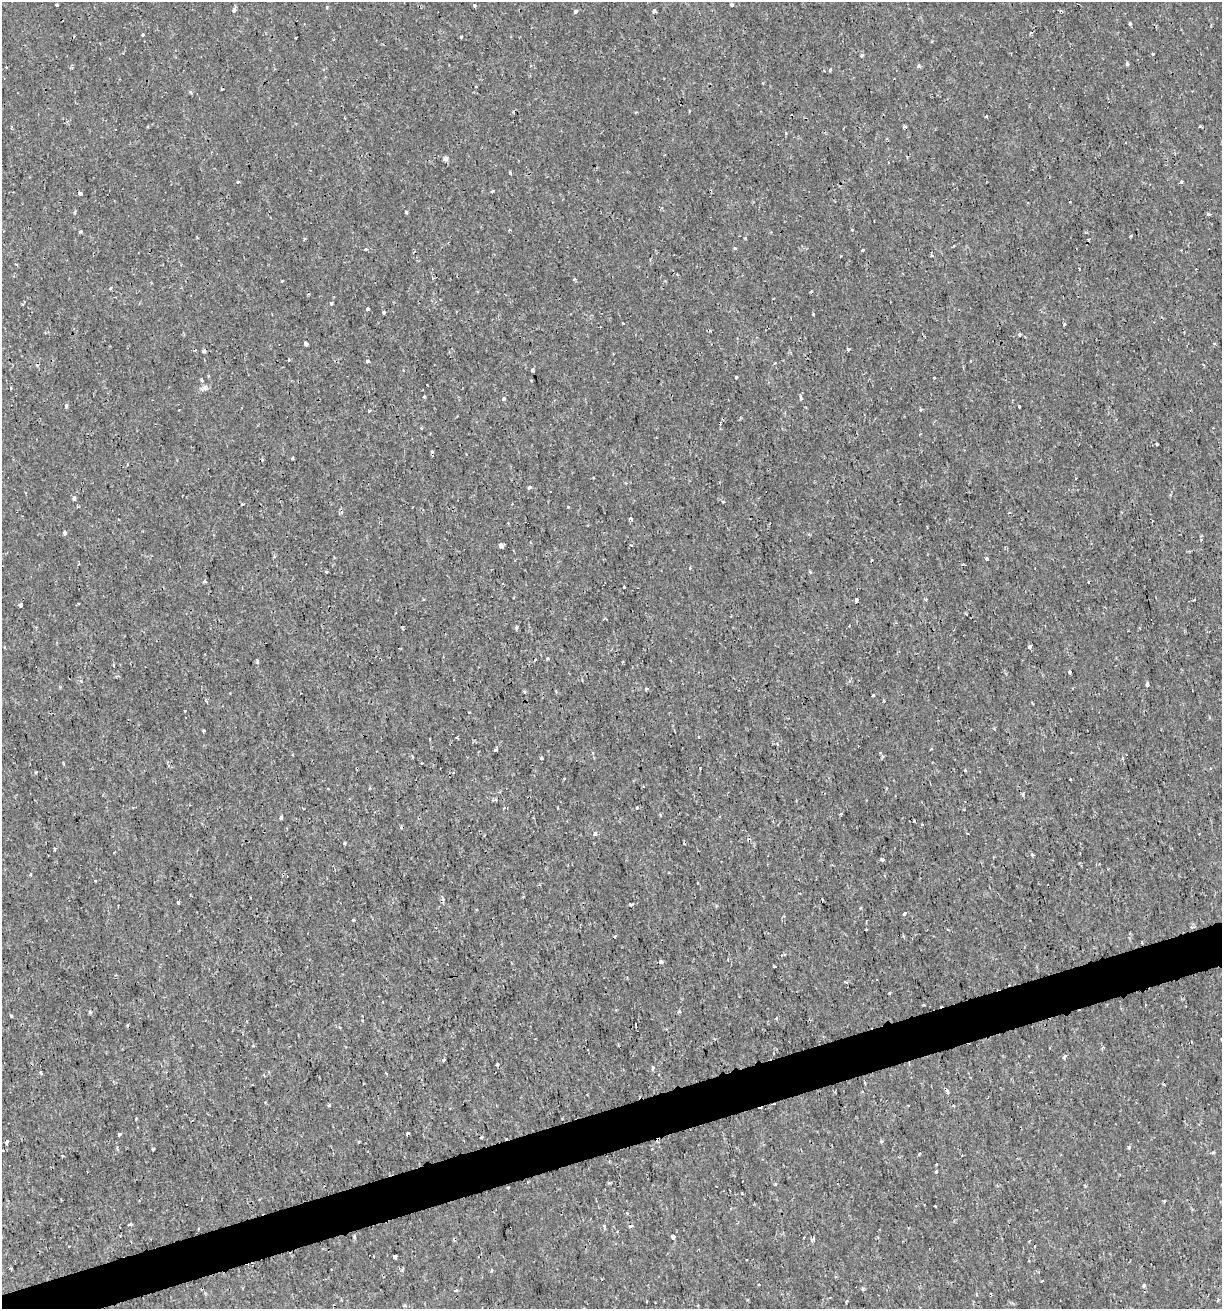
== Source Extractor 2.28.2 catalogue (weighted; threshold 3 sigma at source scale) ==
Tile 7 of 4 x 4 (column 3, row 2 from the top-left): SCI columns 2495-3714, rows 2619-3925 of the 5039 x 5235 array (HDU 1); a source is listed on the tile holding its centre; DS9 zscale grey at full resolution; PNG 1224 x 1311 px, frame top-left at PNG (2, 2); no overlay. Shown black and unused: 3% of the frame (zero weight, under 2 of 3 exposures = <1% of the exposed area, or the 3 px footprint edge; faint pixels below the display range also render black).
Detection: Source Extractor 2.28.2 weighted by HDU 2 'WHT'; one run over the whole footprint, this tile lists its part. Background 7.19e-04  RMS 0.0012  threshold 0.00523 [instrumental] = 3 sigma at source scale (4.5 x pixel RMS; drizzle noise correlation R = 1.50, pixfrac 1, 0.0396/0.0396 arcsec/px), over >= 5 px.
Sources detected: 218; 29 cosmic-ray / hot-pixel residue — not listed; the other 189 listed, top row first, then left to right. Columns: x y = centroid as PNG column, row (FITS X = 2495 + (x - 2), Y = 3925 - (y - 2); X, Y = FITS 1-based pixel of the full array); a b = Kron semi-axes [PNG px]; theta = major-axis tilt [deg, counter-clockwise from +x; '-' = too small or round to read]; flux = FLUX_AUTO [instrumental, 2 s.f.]
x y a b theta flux
732 4 3 3 - 0.22
57 5 3 3 - 0.38
474 5 3 3 - 0.38
327 7 4 4 - 0.17
234 10 5 4 - 0.33
654 11 4 3 - 0.39
575 12 4 3 - 0.45
1130 23 3 3 - 0.25
143 35 3 3 - 0.25
461 37 3 3 - 0.15
932 41 3 3 - 0.091
1152 54 3 2 - 0.17
861 56 4 4 - 0.15
919 66 4 4 - 0.32
6 67 2 2 - 0.11
830 70 3 3 - 0.28
190 92 5 4 - 0.19
636 112 3 3 - 0.12
986 117 3 3 - 0.44
446 158 4 4 - 1.1
510 173 3 3 - 0.22
238 182 4 3 - 0.11
1181 182 4 4 - 0.17
492 191 4 3 - 0.15
80 193 4 3 - 1.1
75 212 4 3 - 0.18
406 212 3 3 - 0.25
1208 214 4 3 - 0.27
80 232 3 3 - 0.36
1131 236 3 3 - 0.12
197 237 3 3 - 0.13
304 239 3 3 - 0.15
735 248 4 4 - 0.16
366 249 4 3 - 0.16
863 250 3 3 - 0.33
16 264 4 2 - 0.11
282 281 3 2 - 0.11
110 288 5 3 - 0.13
811 291 3 3 - 0.14
331 303 3 3 - 0.33
367 309 3 3 - 0.36
383 313 3 3 - 0.22
813 314 3 3 - 0.13
1064 324 3 3 - 0.19
1019 335 5 4 - 0.19
306 343 4 4 - 0.47
1215 343 3 3 - 0.23
848 349 4 3 - 0.61
204 351 4 3 - 0.46
367 361 3 3 - 0.43
532 370 4 3 - 0.23
736 377 3 3 - 0.38
934 377 2 2 - 0.095
202 380 5 3 - 0.28
427 385 2 2 - 0.096
11 388 3 2 - 0.11
204 388 10 7 35 0.4
424 397 4 3 - 0.11
801 397 7 3 -73 0.2
504 399 4 3 - 0.32
66 405 4 3 - 0.34
1019 406 3 3 - 0.19
921 409 4 3 - 0.14
369 411 3 3 - 0.21
1157 444 3 3 - 0.31
293 458 3 3 - 0.24
593 477 3 2 - 0.12
529 487 5 3 - 0.3
74 498 5 4 - 0.28
723 502 4 4 - 0.2
242 504 3 3 - 0.17
77 507 3 3 - 0.13
568 507 3 3 - 0.15
1009 513 3 2 - 0.083
631 519 5 3 - 0.23
65 533 3 3 - 0.68
809 534 4 4 - 0.14
1201 540 4 3 - 0.1
501 545 4 4 - 2.1
274 557 4 3 - 0.13
334 557 3 3 - 0.1
986 558 3 3 - 0.72
963 564 5 2 - 0.13
690 568 4 3 - 0.17
326 572 3 3 - 0.16
810 572 4 3 - 0.15
205 581 3 3 - 0.29
624 587 3 3 - 0.27
856 600 4 3 - 0.48
926 600 5 3 - 0.14
1194 600 3 2 - 0.14
20 605 3 3 - 1.6
516 628 4 3 - 0.23
1030 646 4 3 - 0.37
548 658 4 3 - 0.12
257 660 3 3 - 0.24
623 662 4 3 - 0.1
114 665 4 2 - 0.11
1070 672 4 3 - 0.28
81 681 5 3 - 0.13
1147 685 4 3 - 0.32
646 689 3 3 - 0.25
524 692 4 3 - 0.16
873 696 3 3 - 0.32
883 701 4 2 - 0.14
184 710 3 2 - 0.099
204 731 3 3 - 0.21
457 737 3 3 - 0.2
496 750 3 3 - 0.33
592 753 4 3 - 0.12
412 756 4 3 - 0.16
541 758 3 3 - 0.18
1122 758 5 3 - 0.13
1210 768 4 3 - 0.12
965 770 4 3 - 0.098
36 772 3 2 - 0.13
1023 794 4 3 - 0.24
504 808 4 3 - 0.18
637 808 3 3 - 0.22
841 814 3 3 - 0.25
281 817 4 3 - 0.32
914 821 3 2 - 0.13
922 825 4 3 - 0.099
595 833 7 4 47 0.24
344 843 3 3 - 0.46
55 849 4 3 - 0.14
1032 854 3 2 - 0.24
882 859 3 3 - 0.54
30 874 3 3 - 0.21
698 883 3 3 - 0.24
178 902 4 3 - 0.21
630 905 4 3 - 0.47
716 906 4 4 - 0.12
904 914 4 3 - 0.54
354 920 3 3 - 0.29
867 929 3 3 - 0.31
660 962 3 3 - 0.49
774 966 3 2 - 0.092
846 982 5 2 - 0.14
890 993 3 3 - 0.15
383 1002 3 3 - 0.097
923 1005 3 2 - 0.2
90 1012 4 4 - 0.22
680 1012 3 3 - 0.29
11 1016 4 3 - 0.15
776 1018 4 4 - 0.12
1065 1056 7 3 54 0.19
443 1060 3 3 - 0.2
497 1064 4 4 - 0.19
653 1068 5 4 - 0.2
865 1083 4 3 - 0.11
329 1105 3 3 - 0.18
953 1106 4 3 - 0.12
192 1120 3 2 - 0.1
407 1133 5 3 - 0.76
119 1135 3 3 - 0.51
481 1137 3 3 - 0.16
882 1141 4 4 - 0.17
6 1142 4 3 - 0.27
1129 1147 4 3 - 0.36
153 1149 3 3 - 0.2
1213 1153 4 4 - 0.21
919 1154 3 3 - 0.38
962 1155 3 2 - 0.085
63 1156 4 2 - 0.11
936 1171 3 3 - 0.18
609 1183 5 3 - 0.14
776 1184 3 3 - 0.15
508 1188 3 2 - 0.11
935 1206 3 2 - 0.11
627 1213 4 3 - 0.12
130 1224 5 4 - 0.15
199 1229 3 2 - 0.097
120 1236 3 3 - 0.092
673 1236 4 3 - 0.35
354 1237 5 3 - 0.2
812 1239 8 4 52 0.19
1029 1241 3 2 - 0.12
1035 1246 2 2 - 0.091
395 1257 4 3 - 0.65
10 1269 5 3 - 0.14
836 1277 4 3 - 0.11
1042 1281 4 2 - 0.087
1144 1285 5 4 - 0.26
863 1289 4 4 - 0.2
456 1290 5 3 - 0.23
1218 1300 5 3 - 0.16
846 1301 4 3 - 0.13
405 1306 5 3 - 0.14
Overlapping masked pixels (flux is a lower limit): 1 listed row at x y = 204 351
Unlisted compact peaks at least as high as the median listed source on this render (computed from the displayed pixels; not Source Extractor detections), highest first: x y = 700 768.